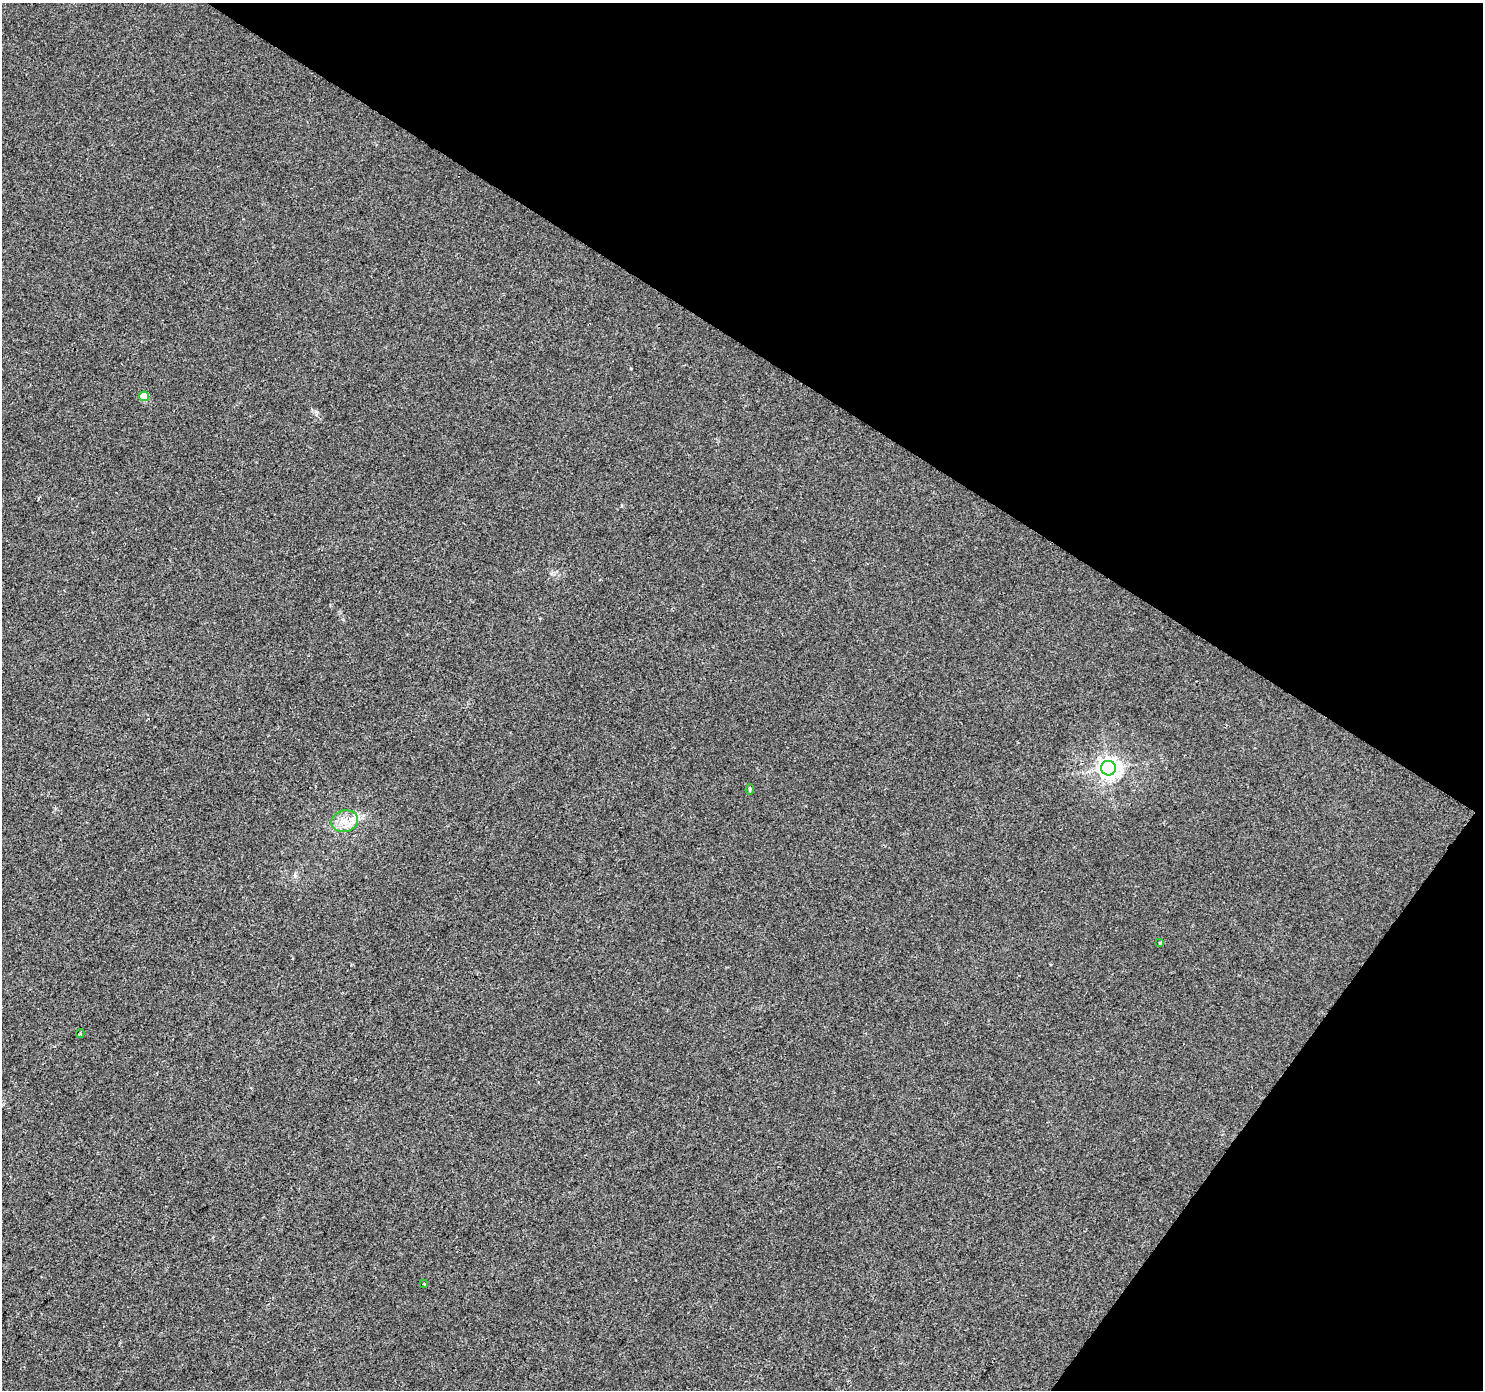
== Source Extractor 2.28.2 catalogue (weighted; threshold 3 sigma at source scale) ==
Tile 8 of 4 x 4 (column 4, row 2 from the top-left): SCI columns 4444-5924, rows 2959-4346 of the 5930 x 5985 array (HDU 1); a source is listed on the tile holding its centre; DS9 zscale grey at full resolution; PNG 1485 x 1392 px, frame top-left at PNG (2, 3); each listed source drawn as its Kron ellipse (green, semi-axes under 4 px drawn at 4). Shown black and unused: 31% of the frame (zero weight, under 2 of 3 exposures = <1% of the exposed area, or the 3 px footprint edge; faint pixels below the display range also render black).
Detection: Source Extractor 2.28.2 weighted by HDU 2 'WHT'; one run over the whole footprint, this tile lists its part. Background 0.00612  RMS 0.0046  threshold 0.0208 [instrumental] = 3 sigma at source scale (4.5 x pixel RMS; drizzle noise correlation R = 1.50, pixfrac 1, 0.0396/0.0396 arcsec/px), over >= 5 px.
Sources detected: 8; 1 cosmic-ray / hot-pixel residue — neither listed nor drawn; the other 7 listed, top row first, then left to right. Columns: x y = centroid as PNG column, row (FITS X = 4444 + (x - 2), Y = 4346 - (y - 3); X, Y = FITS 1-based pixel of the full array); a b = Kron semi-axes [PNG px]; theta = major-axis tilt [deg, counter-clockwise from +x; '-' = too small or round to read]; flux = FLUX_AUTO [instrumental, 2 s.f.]
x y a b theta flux
144 396 5 5 - 8.7
1108 768 7 7 - 310
750 790 5 4 - 0.72
345 821 13 11 14 5.7
1160 943 4 3 - 0.67
80 1033 4 4 - 0.53
424 1283 4 3 - 0.53